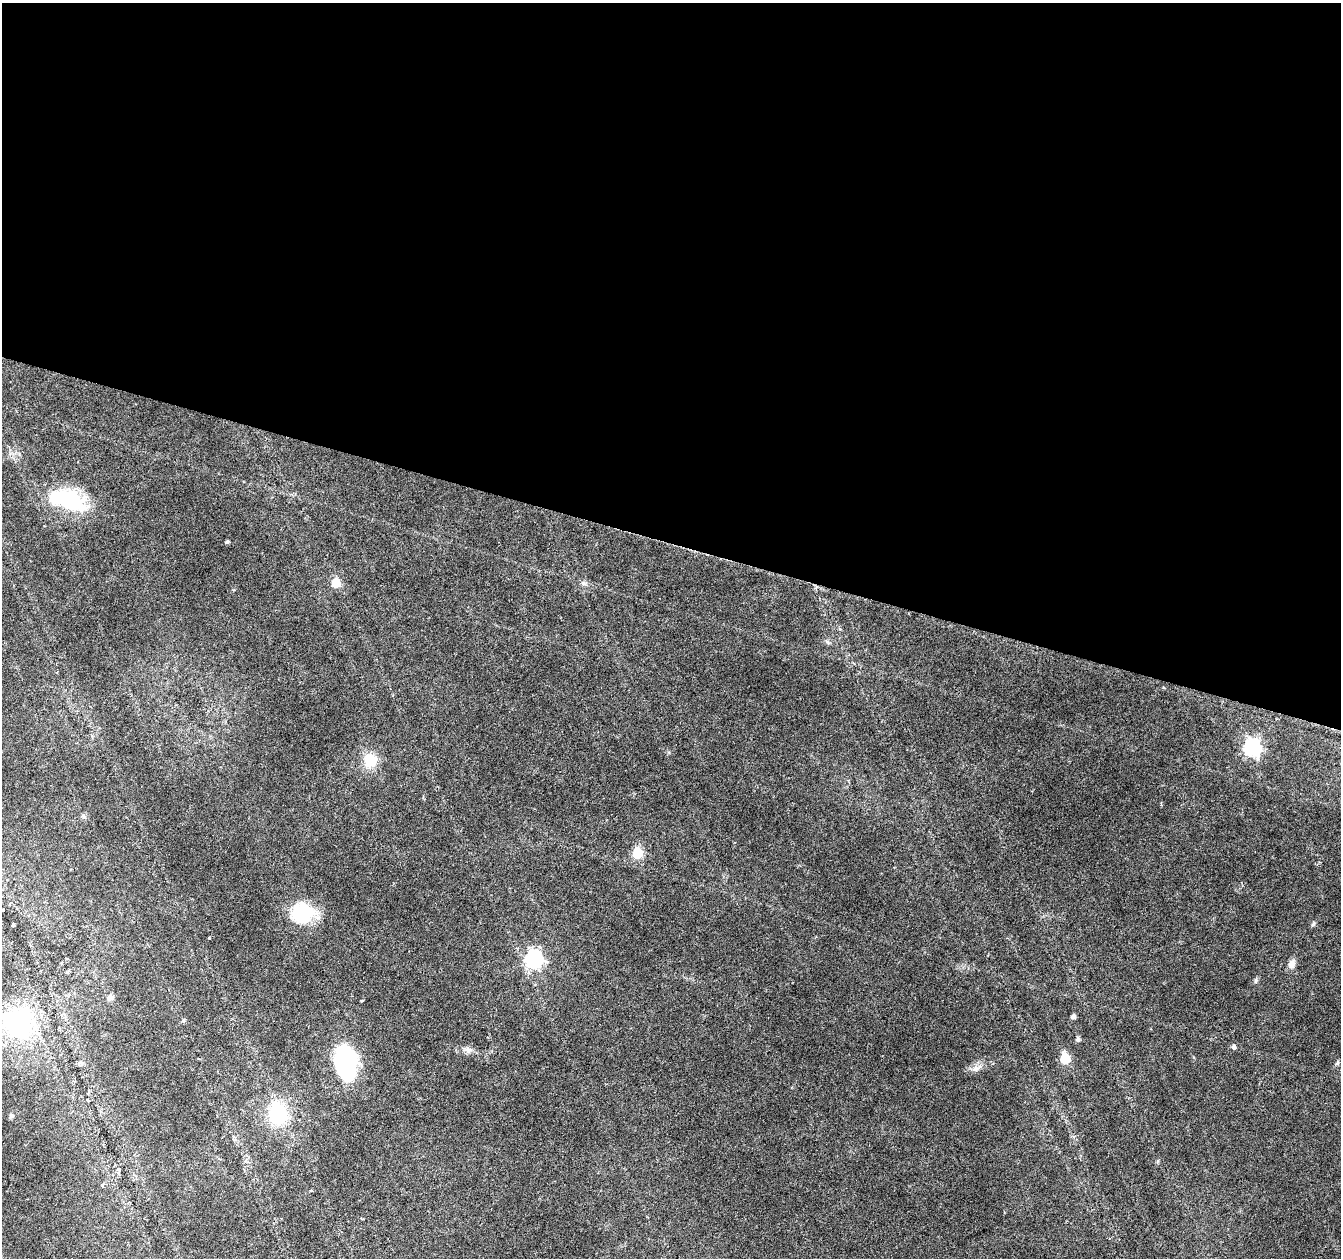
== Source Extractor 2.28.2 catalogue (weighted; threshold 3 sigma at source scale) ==
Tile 3 of 4 x 4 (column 3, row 1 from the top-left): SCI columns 2677-4015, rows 3984-5239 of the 5361 x 5519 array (HDU 1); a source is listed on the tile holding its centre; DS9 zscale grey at full resolution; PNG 1343 x 1260 px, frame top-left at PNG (2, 3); no overlay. Shown black and unused: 43% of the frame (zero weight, under 3 of 6 exposures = <1% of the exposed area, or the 3 px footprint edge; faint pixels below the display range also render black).
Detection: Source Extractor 2.28.2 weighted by HDU 2 'WHT'; one run over the whole footprint, this tile lists its part. Background 0.0165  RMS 0.0018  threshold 0.00718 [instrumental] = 3 sigma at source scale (4.09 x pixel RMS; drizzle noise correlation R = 1.36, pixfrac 0.8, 0.0396/0.0396 arcsec/px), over >= 5 px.
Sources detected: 33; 1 inside a brighter object's white glare — not listed; the other 32 listed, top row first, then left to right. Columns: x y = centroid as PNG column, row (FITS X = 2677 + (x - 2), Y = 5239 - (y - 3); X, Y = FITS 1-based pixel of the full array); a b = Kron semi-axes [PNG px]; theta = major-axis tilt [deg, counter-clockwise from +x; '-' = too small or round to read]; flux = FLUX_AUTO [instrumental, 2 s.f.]
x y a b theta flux
68 500 39 19 -21 14
227 542 4 3 - 0.28
336 583 5 5 - 6.4
583 583 6 5 - 0.35
1252 748 7 7 - 52
370 760 15 14 - 3.8
83 816 7 4 -71 0.28
637 853 6 5 - 13
3 910 3 3 - 0.23
303 913 23 21 -1 8.7
1313 924 7 4 52 0.28
13 925 3 3 - 0.32
209 938 2 2 - 0.11
534 959 7 7 - 57
1292 964 11 8 70 1
1256 981 8 4 81 0.27
110 998 8 7 - 0.46
362 1000 4 2 - 0.14
1073 1016 4 4 - 0.55
183 1020 6 4 89 0.22
18 1022 33 29 -14 23
1078 1039 5 4 - 0.54
1234 1047 6 5 - 0.43
468 1050 11 8 -1 0.78
1065 1058 6 6 - 11
345 1062 29 18 -83 21
1337 1063 7 5 46 0.27
976 1069 9 6 40 0.69
88 1100 3 2 - 0.15
278 1114 8 7 - 37
11 1116 6 5 - 0.38
102 1185 5 4 - 0.37
Isophote crosses this tile's border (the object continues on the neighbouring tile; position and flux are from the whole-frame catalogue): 1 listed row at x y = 3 910
Unlisted compact peaks at least as high as the median listed source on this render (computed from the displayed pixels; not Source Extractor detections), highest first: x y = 827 642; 1158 1161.